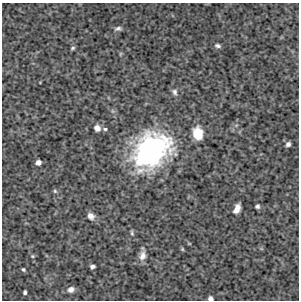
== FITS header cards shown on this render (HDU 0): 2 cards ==
NAXIS1  =                  297 /Length X axis
NAXIS2  =                  298 /Length Y axis

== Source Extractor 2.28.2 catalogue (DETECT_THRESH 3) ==
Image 297 x 298 px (HDU 0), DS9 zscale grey, 1 PNG px = 1 image px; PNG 301 x 302 px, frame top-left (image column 1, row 298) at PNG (2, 3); no overlay
Background 4480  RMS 230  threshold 681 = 3 sigma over >= 5 px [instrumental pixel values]
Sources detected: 25; all 25 listed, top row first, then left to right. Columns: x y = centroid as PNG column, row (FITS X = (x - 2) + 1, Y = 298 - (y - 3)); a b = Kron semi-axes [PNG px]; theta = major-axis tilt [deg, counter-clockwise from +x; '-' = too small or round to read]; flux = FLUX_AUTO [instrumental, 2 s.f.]
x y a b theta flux
118 29 9 5 8 4.1e+04
218 46 7 4 -10 3.8e+04
73 48 5 4 - 2.2e+04
120 54 6 3 71 1.5e+04
175 92 9 6 -69 4.9e+04
97 128 6 5 - 9.4e+04
105 129 6 4 -9 2.4e+04
198 133 12 9 -80 3.0e+05
288 144 5 4 - 4.7e+04
151 151 37 28 42 2.9e+06
38 162 5 4 - 7.2e+04
55 191 6 4 -47 2.2e+04
257 206 4 4 - 3.6e+04
237 209 9 5 65 1.2e+05
91 216 9 7 -42 8.5e+04
132 233 9 4 -83 2.7e+04
189 243 5 3 - 1.2e+04
182 249 5 4 - 1.7e+04
32 256 5 4 - 1.8e+04
142 256 13 8 78 1.0e+05
92 266 5 4 - 4.5e+04
23 269 4 3 - 2.1e+04
71 289 8 6 20 7.0e+04
25 292 4 3 - 3.0e+04
210 298 5 4 - 5.3e+04
At the frame edge (FLAGS 8, measured only in part): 1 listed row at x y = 210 298